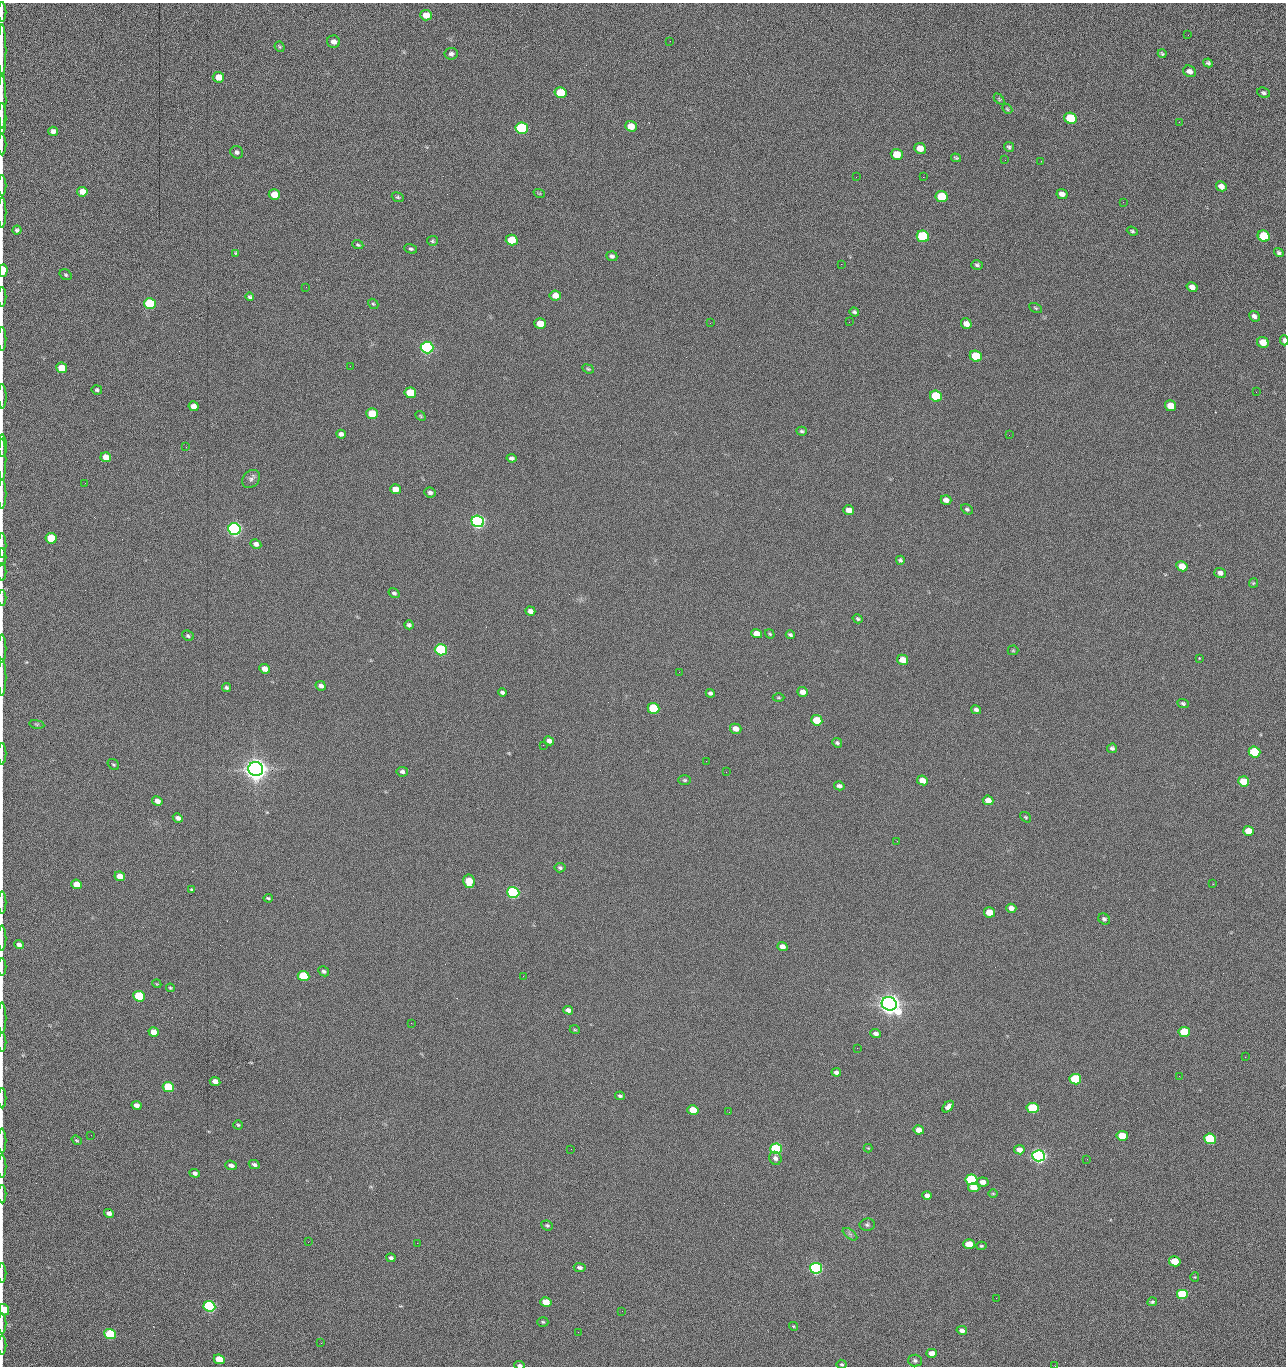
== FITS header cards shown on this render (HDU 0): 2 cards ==
NAXIS1  =                 1284 /fastest changing axis
NAXIS2  =                 1364 /next to fastest changing axis

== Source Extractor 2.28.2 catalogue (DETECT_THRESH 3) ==
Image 1284 x 1364 px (HDU 0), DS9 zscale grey, 1 PNG px = 1 image px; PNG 1288 x 1368 px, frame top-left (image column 1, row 1364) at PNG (2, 3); each listed source drawn as its Kron ellipse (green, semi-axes under 4 px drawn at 4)
Background 152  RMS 15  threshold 45.3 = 3 sigma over >= 5 px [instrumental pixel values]
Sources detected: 270; all 270 listed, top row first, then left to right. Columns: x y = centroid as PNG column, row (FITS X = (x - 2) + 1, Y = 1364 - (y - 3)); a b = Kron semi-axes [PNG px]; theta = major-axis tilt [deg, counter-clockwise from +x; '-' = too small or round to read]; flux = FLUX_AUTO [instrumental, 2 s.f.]
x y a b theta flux
2 12 10 2 90 1.8e+03
426 15 6 5 - 1.3e+04
1188 35 3 2 - 8.0e+02
670 41 2 2 - 1.5e+03
333 42 6 6 - 5.4e+03
280 47 5 4 - 1.3e+03
2 50 26 2 90 5.5e+03
451 54 6 6 - 3.0e+03
1162 54 4 3 - 1.4e+03
1208 63 5 4 - 1.8e+03
1189 71 7 5 -27 4.6e+03
218 77 5 5 - 1.4e+04
561 93 6 5 - 4.2e+04
1263 93 6 5 - 2.0e+03
999 99 6 4 -46 1.3e+03
2 101 28 2 90 5.4e+03
1007 109 6 4 -46 1.4e+03
2 118 15 2 90 2.9e+03
1070 118 6 5 - 6.1e+04
1179 122 3 2 - 8.9e+02
631 126 6 5 - 1.4e+04
522 128 6 5 - 1.6e+05
53 131 5 4 - 4.8e+03
2 145 11 2 90 1.9e+03
1009 147 5 4 - 1.9e+03
920 148 6 5 - 1.2e+04
237 152 6 6 - 2.8e+03
897 154 6 5 - 2.8e+04
956 158 5 3 - 1.4e+03
1005 160 2 2 - 9.1e+02
1041 161 3 2 - 1.3e+03
856 177 2 2 - 1.6e+03
923 177 2 2 - 2.0e+04
2 185 10 2 90 1.8e+03
1221 186 5 4 - 6.2e+03
82 192 5 5 - 9.9e+03
539 193 6 3 -18 8.7e+02
1062 194 5 4 - 5.5e+03
274 195 5 5 - 2.0e+04
942 196 6 5 - 5.2e+04
398 197 6 4 -21 1.5e+03
1123 202 2 2 - 5.6e+02
2 212 15 2 90 2.2e+03
17 230 4 4 - 2.3e+03
1132 231 5 3 - 1.4e+03
923 236 6 5 - 1.0e+05
1264 236 6 5 - 4.3e+04
512 240 6 5 - 4.0e+04
432 241 5 5 - 1.4e+03
358 245 5 4 - 1.4e+03
411 249 6 4 -17 2.0e+03
236 253 4 4 - 1.1e+03
1279 253 5 4 - 1.9e+03
612 256 5 4 - 2.7e+03
841 264 2 2 - 1.8e+04
977 265 6 4 -15 2.0e+03
3 271 6 4 89 4.1e+04
66 275 6 5 - 1.6e+03
306 287 2 2 - 4.7e+02
1192 287 6 4 -32 7.5e+03
555 295 5 5 - 9.2e+03
2 297 10 2 90 1.6e+03
250 297 4 4 - 1.7e+03
150 303 6 5 - 1.0e+05
373 304 5 4 - 1.5e+03
1036 308 7 4 -28 1.4e+03
854 312 5 4 - 2.1e+03
1254 316 6 5 - 4.0e+03
849 322 2 2 - 5.3e+02
710 323 2 2 - 2.5e+03
540 324 6 5 - 1.5e+04
966 324 5 5 - 7.7e+03
2 339 12 2 90 2.1e+03
1284 340 5 3 - 3.9e+03
1263 342 6 5 - 1.6e+04
427 347 6 5 - 3.0e+05
976 356 6 5 - 5.8e+04
350 366 2 2 - 2.3e+03
62 368 5 5 - 2.5e+04
588 369 6 4 -21 1.4e+03
97 390 5 4 - 1.7e+03
1256 392 3 2 - 9.9e+02
410 393 6 5 - 3.7e+04
2 396 12 3 -89 2.6e+03
936 396 6 5 - 5.9e+04
194 406 5 5 - 8.4e+03
1170 406 6 5 - 1.8e+04
372 414 6 5 - 2.9e+04
421 416 5 4 - 1.1e+03
802 431 5 4 - 1.7e+03
341 434 5 4 - 3.8e+03
1009 435 2 2 - 8.9e+02
2 446 11 3 -89 2.2e+03
186 447 2 2 - 1.8e+03
106 457 5 5 - 1.2e+04
511 458 5 3 - 2.4e+03
2 460 21 2 90 3.7e+03
251 479 10 8 44 3.8e+03
85 483 2 2 - 6.7e+02
395 489 5 5 - 1.0e+04
430 493 6 5 - 2.7e+03
2 494 15 2 90 2.5e+03
946 500 5 5 - 5.8e+03
967 509 6 4 -28 1.8e+03
849 510 5 5 - 8.5e+03
478 521 6 5 - 5.0e+05
234 529 6 5 - 5.4e+05
51 538 5 5 - 4.2e+04
256 544 5 4 - 3.8e+03
2 545 12 2 90 2.0e+03
2 557 9 2 90 1.6e+03
900 560 4 4 - 2.0e+03
1182 566 6 5 - 1.3e+04
2 572 9 2 90 1.4e+03
1220 573 6 5 - 4.1e+03
1253 583 4 4 - 1.1e+03
394 593 6 4 -33 1.9e+03
2 598 8 2 90 1.2e+03
530 611 5 4 - 4.2e+03
858 619 5 4 - 1.6e+03
409 625 4 4 - 2.4e+03
757 634 5 4 - 9.9e+03
770 634 5 3 - 1.2e+03
790 635 4 3 - 1.9e+03
188 636 6 5 - 1.9e+03
2 648 14 2 90 2.3e+03
441 650 6 5 - 1.6e+05
1013 650 5 5 - 1.3e+03
1199 658 3 3 - 8.7e+02
903 660 5 5 - 1.4e+04
265 669 5 4 - 7.4e+03
679 672 2 2 - 1.6e+03
2 677 18 2 90 3.3e+03
321 686 5 4 - 4.2e+03
226 687 4 3 - 1.9e+03
802 692 5 5 - 6.0e+03
502 693 4 3 - 2.4e+03
710 693 4 3 - 2.2e+03
778 698 6 3 -1 9.7e+02
1183 703 6 4 -23 1.8e+03
654 708 6 5 - 7.1e+04
976 710 5 4 - 2.7e+03
817 720 6 5 - 2.7e+04
37 724 7 4 -8 1.4e+03
736 729 6 5 - 7.6e+03
549 741 5 4 - 4.5e+03
837 743 5 4 - 2.0e+03
543 745 2 2 - 2.3e+03
1112 748 5 4 - 2.4e+03
1254 752 6 5 - 7.8e+04
2 754 11 2 90 2.0e+03
706 761 2 2 - 1.4e+03
113 765 6 5 - 1.4e+03
256 769 7 7 - 1.8e+06
402 772 6 5 - 2.7e+03
726 772 2 2 - 1.8e+03
685 780 6 5 - 1.6e+03
922 780 5 4 - 1.0e+04
1244 781 6 5 - 2.5e+04
839 786 5 4 - 3.0e+03
988 800 5 4 - 8.0e+03
157 801 5 4 - 6.7e+03
1026 817 6 4 -40 1.3e+03
178 818 5 4 - 3.7e+03
1248 831 5 5 - 1.6e+04
897 841 2 2 - 2.0e+03
560 868 5 4 - 2.0e+03
120 876 5 4 - 1.2e+04
469 881 7 5 -81 2.7e+04
77 884 5 4 - 1.6e+04
1213 884 2 2 - 5.1e+02
192 890 4 3 - 1.8e+03
513 892 6 5 - 2.4e+05
268 898 4 3 - 1.4e+03
2 903 11 2 90 1.5e+03
1011 908 5 4 - 5.8e+03
989 912 5 5 - 1.9e+04
1104 919 6 5 - 2.2e+03
2 938 12 2 90 2.1e+03
19 945 5 4 - 4.1e+03
782 947 5 4 - 6.1e+03
2 967 8 2 90 1.6e+03
324 971 5 4 - 2.1e+03
303 976 6 5 - 6.2e+04
523 976 3 2 - 1.3e+03
157 984 4 3 - 8.6e+02
170 988 4 3 - 1.1e+03
139 996 6 5 - 7.4e+04
889 1004 8 6 -27 1.5e+06
568 1010 5 4 - 4.3e+03
2 1018 15 2 90 2.6e+03
411 1023 2 2 - 3.8e+03
575 1030 5 3 - 9.5e+02
154 1032 5 4 - 1.1e+04
1184 1032 5 5 - 4.8e+04
876 1034 5 4 - 3.8e+03
2 1042 9 2 90 1.6e+03
857 1048 2 2 - 9.6e+02
1245 1057 2 2 - 1.3e+03
836 1072 5 4 - 3.3e+03
1179 1076 2 2 - 1.8e+03
1075 1079 6 5 - 8.9e+04
215 1081 5 4 - 9.3e+03
168 1087 6 5 - 6.5e+04
620 1096 5 4 - 1.8e+03
2 1098 10 2 90 1.7e+03
137 1105 5 4 - 5.5e+03
948 1107 7 4 46 4.6e+03
1033 1108 6 5 - 7.3e+04
693 1110 5 5 - 2.1e+04
729 1112 2 2 - 7.2e+02
238 1125 4 4 - 1.3e+03
919 1130 5 4 - 7.4e+03
91 1135 2 2 - 1.5e+03
1122 1136 6 5 - 3.2e+04
1210 1139 6 5 - 1.0e+05
77 1140 5 4 - 1.4e+03
2 1141 12 2 90 1.9e+03
868 1148 4 4 - 8.9e+02
571 1149 2 2 - 6.5e+02
776 1149 6 5 - 1.5e+05
1019 1150 5 4 - 7.6e+03
1039 1156 6 5 - 6.3e+05
775 1158 7 6 - 3.4e+03
1087 1159 2 2 - 1.6e+03
254 1164 6 4 -27 2.3e+03
231 1165 6 4 -22 4.4e+03
2 1166 11 2 90 2.1e+03
195 1173 5 4 - 3.3e+03
971 1180 6 5 - 1.5e+05
983 1182 6 4 -8 6.3e+03
974 1187 5 4 - 1.6e+04
2 1194 9 2 90 1.7e+03
993 1194 5 3 - 9.0e+02
927 1195 5 4 - 4.3e+03
109 1213 5 4 - 4.3e+03
547 1225 6 5 - 1.6e+03
867 1225 7 6 - 2.3e+03
850 1234 8 4 -37 2.2e+03
308 1242 2 2 - 1.2e+03
417 1243 2 2 - 3.7e+03
969 1244 6 5 - 1.9e+04
981 1246 5 4 - 1.3e+03
391 1258 5 4 - 2.8e+03
1175 1261 6 5 - 2.7e+04
580 1268 6 4 -9 3.2e+03
816 1268 6 5 - 3.1e+05
2 1273 10 2 90 1.7e+03
1195 1277 4 4 - 1.0e+03
1182 1294 6 5 - 7.9e+04
996 1298 2 2 - 1.8e+03
546 1302 5 4 - 1.8e+04
1152 1302 5 4 - 1.6e+03
209 1306 6 5 - 2.4e+05
4 1310 6 5 - 2.7e+04
622 1311 2 2 - 5.0e+02
543 1322 5 4 - 1.4e+03
2 1323 10 2 90 1.8e+03
793 1326 5 3 - 1.0e+03
962 1330 5 4 - 4.1e+03
578 1332 2 2 - 2.4e+03
110 1334 6 5 - 9.1e+04
321 1343 3 2 - 7.8e+02
2 1345 9 2 90 1.7e+03
932 1353 5 4 - 6.8e+03
219 1359 5 4 - 3.0e+04
915 1360 7 6 - 2.4e+03
842 1364 5 5 - 1.5e+03
520 1365 5 3 - 2.2e+03
1055 1366 2 2 - 1.5e+03
At the frame edge (FLAGS 8, measured only in part): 38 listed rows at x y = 2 12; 2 50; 2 101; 2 118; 2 145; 2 185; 2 212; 3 271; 2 297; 2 339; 1284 340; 2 396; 2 446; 2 460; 2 494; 2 545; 2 557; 2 572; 2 598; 2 648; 2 677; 2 754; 2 903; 2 938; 2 967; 2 1018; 2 1042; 2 1098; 2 1141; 2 1166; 2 1194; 2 1273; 4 1310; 2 1323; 2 1345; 842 1364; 520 1365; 1055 1366

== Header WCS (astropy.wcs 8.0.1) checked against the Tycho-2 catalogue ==
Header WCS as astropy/WCSLIB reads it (CRVAL/CRPIX/CD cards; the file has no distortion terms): RA---TAN/DEC--TAN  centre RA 15:41:40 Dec +52:00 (235.42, +51.99 deg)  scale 1.26 arcsec/px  FOV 26.9' x 28.5'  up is +92 deg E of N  parity flipped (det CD > 0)
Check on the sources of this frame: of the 60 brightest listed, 9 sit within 2.0 arcsec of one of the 11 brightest Tycho-2 stars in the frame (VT <= 12.29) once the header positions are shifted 0.64 arcsec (0.38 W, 0.52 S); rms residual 1.06 arcsec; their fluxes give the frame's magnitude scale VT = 25.19 - 2.5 log10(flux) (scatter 0.16 mag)
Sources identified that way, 9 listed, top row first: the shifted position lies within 2.0 arcsec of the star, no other Tycho-2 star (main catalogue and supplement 1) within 4.0 arcsec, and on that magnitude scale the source's flux lands within +1.5 / -3 mag of the star's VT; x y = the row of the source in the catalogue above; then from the Tycho-2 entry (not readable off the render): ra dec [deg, ICRS J2000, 3 dp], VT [Tycho-2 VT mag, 2 dp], TYC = Tycho-2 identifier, HIP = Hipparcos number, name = IAU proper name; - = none
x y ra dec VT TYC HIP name
427 347 235.614 +52.064 11.61 3489-1132-1 - -
478 521 235.514 +52.049 11.19 3489-1407-1 - -
234 529 235.515 +52.133 11.12 3489-1380-1 - -
256 769 235.378 +52.130 9.31 3489-1322-1 76850 -
513 892 235.303 +52.042 11.52 3489-958-1 - -
889 1004 235.232 +51.912 9.59 3489-824-1 - -
971 1180 235.131 +51.886 12.29 3489-908-1 - -
816 1268 235.084 +51.941 11.45 3489-1346-1 - -
209 1306 235.075 +52.152 11.74 3489-912-1 - -